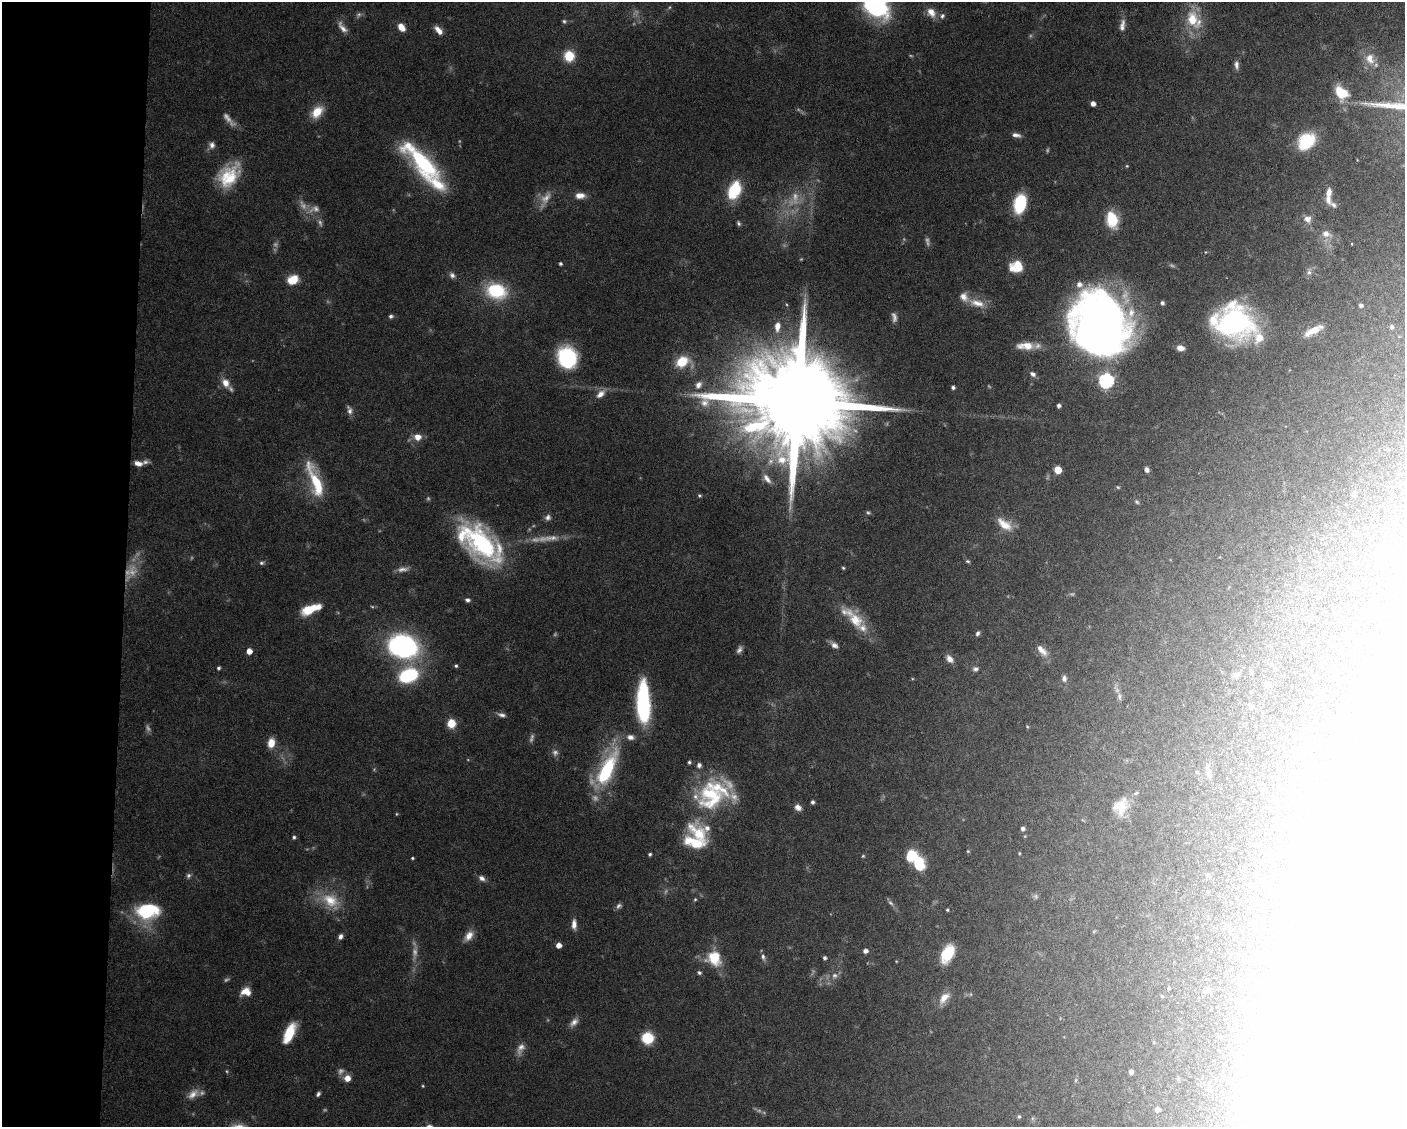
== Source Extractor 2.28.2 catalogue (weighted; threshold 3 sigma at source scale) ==
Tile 4 of 3 x 4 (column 1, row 2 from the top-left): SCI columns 105-1507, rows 2253-3377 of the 4526 x 4503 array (HDU 1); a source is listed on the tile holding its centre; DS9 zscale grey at full resolution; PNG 1407 x 1129 px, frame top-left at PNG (2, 2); no overlay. Shown black and unused: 9% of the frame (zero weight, under 5 of 10 exposures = <1% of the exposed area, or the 3 px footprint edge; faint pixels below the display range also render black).
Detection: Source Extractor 2.28.2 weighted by HDU 2 'WHT'; one run over the whole footprint, this tile lists its part. Background 0.0707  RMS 0.0025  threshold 0.0103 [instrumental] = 3 sigma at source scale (4.09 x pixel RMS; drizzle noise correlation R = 1.36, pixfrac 0.8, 0.05/0.05 arcsec/px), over >= 5 px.
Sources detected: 236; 40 too faint to see at this stretch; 18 inside a brighter object's white glare — not listed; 17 inside a brighter listed object's ellipse — not listed separately; the other 161 listed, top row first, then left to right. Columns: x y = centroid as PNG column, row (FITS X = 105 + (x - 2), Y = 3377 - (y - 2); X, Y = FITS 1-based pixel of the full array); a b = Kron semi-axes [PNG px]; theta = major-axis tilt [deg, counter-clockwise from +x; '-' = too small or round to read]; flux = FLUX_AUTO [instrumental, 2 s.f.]
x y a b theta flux
877 6 24 21 -44 34
931 12 13 10 -56 2.4
942 16 8 6 56 0.74
1192 19 27 18 -74 8
564 21 6 5 - 0.46
1122 25 16 7 82 1.6
342 27 18 7 -53 1.7
401 27 9 6 -53 2.6
438 30 12 6 -48 1.8
569 56 9 8 - 6.7
1370 59 16 13 -66 3.7
1236 65 11 6 -87 1.1
1341 93 13 10 -47 8.9
1093 103 4 4 - 1.3
317 112 15 10 49 4.8
1016 135 11 5 -12 1.1
1306 141 17 13 42 12
212 145 9 8 - 1.1
423 164 52 21 -44 26
1127 166 4 3 - 0.22
229 176 29 20 52 10
734 190 20 13 67 10
1329 192 11 6 83 1.8
580 195 12 7 0 2.1
1020 204 16 9 79 16
1333 205 13 6 -31 0.89
314 209 18 10 14 2.2
1307 219 9 8 - 1.5
1112 220 18 12 -75 7
738 223 6 4 -60 0.49
1326 234 12 9 -18 2
560 264 4 4 - 0.44
1017 267 10 8 9 9.1
1309 272 8 6 -90 0.84
452 275 8 7 - 0.88
293 280 11 8 25 4.9
496 291 22 16 -17 14
977 303 24 10 -16 3.6
1162 303 4 4 - 0.62
1361 305 4 4 - 0.64
391 316 6 5 - 0.6
1234 322 33 30 -18 43
1099 324 47 41 -63 220
777 326 12 7 85 2.1
1392 327 5 5 - 0.45
1313 331 22 7 27 3.6
1025 346 22 8 0 3.7
1180 348 7 5 -10 1.6
567 357 18 15 -73 23
682 362 15 11 28 6.5
1033 374 7 5 -30 0.87
1106 381 6 6 - 54
225 383 13 9 -61 2.3
698 385 12 9 59 1.6
953 387 4 4 - 0.64
600 394 13 8 42 2
796 402 38 21 -7 9900
1059 406 4 4 - 0.66
349 410 13 6 -72 1.1
417 437 10 8 -10 2.2
138 463 10 5 -10 1.6
1058 470 5 5 - 5.1
1147 470 6 5 - 0.85
767 479 14 7 -51 1.7
315 481 45 12 -70 11
1354 494 8 6 56 0.67
699 495 4 4 - 0.34
1137 502 7 5 -35 0.46
548 517 8 8 - 0.91
1004 524 22 11 -37 3.7
482 543 48 25 -48 38
1391 554 21 10 -14 3.8
967 561 5 4 - 0.38
262 563 7 6 - 0.52
843 568 4 4 - 0.3
402 569 16 7 6 1.4
467 600 6 5 - 0.64
309 609 18 9 27 6.3
1375 613 7 5 -68 0.42
856 620 24 17 -40 5.9
978 633 7 4 63 0.56
834 645 11 6 -34 1.2
403 646 34 26 -13 37
739 650 10 5 67 0.9
1042 650 17 7 -45 2
249 651 4 4 - 2.5
949 659 10 7 -47 1.6
456 666 4 4 - 0.39
219 668 4 4 - 0.44
975 669 8 7 - 0.74
1251 672 7 3 -63 0.33
408 675 16 11 18 21
1237 675 10 6 23 0.6
1064 678 7 5 -84 0.96
1267 685 8 6 70 0.58
1119 696 11 5 -82 0.77
1394 702 5 5 - 0.98
643 703 38 11 -89 29
1250 706 7 4 -58 0.5
502 715 11 6 -16 0.95
451 723 8 7 - 4.6
1027 727 4 4 - 0.24
1310 728 5 5 - 0.59
630 737 10 7 -9 1.3
271 743 10 7 77 3.1
1304 759 6 4 -71 0.39
689 762 4 4 - 0.45
607 769 44 15 64 20
1209 773 17 7 -80 1.6
1136 793 7 4 44 0.33
711 796 41 36 35 22
812 802 4 4 - 0.57
1120 806 20 17 70 5
798 807 9 7 -36 1.3
1023 829 4 4 - 0.76
699 834 38 18 -49 9.7
294 837 5 4 - 0.46
968 851 4 4 - 0.24
1019 853 4 3 - 0.22
650 854 4 3 - 0.42
863 856 4 4 - 0.28
412 858 4 3 - 0.29
918 863 14 11 -77 8.4
188 876 8 6 58 0.63
482 878 9 6 -36 1.1
695 899 4 4 - 0.29
331 901 29 18 -35 7.9
890 903 9 5 -44 0.72
947 910 3 3 - 0.32
148 911 24 16 4 17
574 924 13 6 -90 1.6
340 936 7 5 62 0.86
469 936 14 9 53 2.3
1196 937 4 3 - 0.17
559 945 5 5 - 1.8
865 951 5 4 - 1.1
947 953 17 10 62 8.4
763 957 9 6 -73 0.84
714 958 20 18 -53 6.5
825 958 4 4 - 0.56
699 973 5 4 - 0.53
835 975 10 8 10 1.3
1169 988 4 3 - 0.26
1207 990 10 4 10 0.6
246 991 12 10 16 2.7
1162 996 4 4 - 0.27
944 998 17 9 49 2.7
574 1022 14 7 46 1.5
289 1033 21 9 65 6.9
647 1038 7 7 - 15
521 1048 18 9 66 1.9
227 1071 5 3 - 0.26
1131 1072 4 4 - 0.9
347 1078 6 6 - 2.4
1178 1078 5 3 - 0.23
1076 1080 6 4 70 0.29
423 1086 4 4 - 0.24
193 1094 17 9 35 2.2
318 1094 5 4 - 0.59
1157 1109 5 4 - 1.3
1019 1116 5 5 - 0.43
Isophote crosses this tile's border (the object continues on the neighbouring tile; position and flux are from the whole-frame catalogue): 1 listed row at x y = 877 6